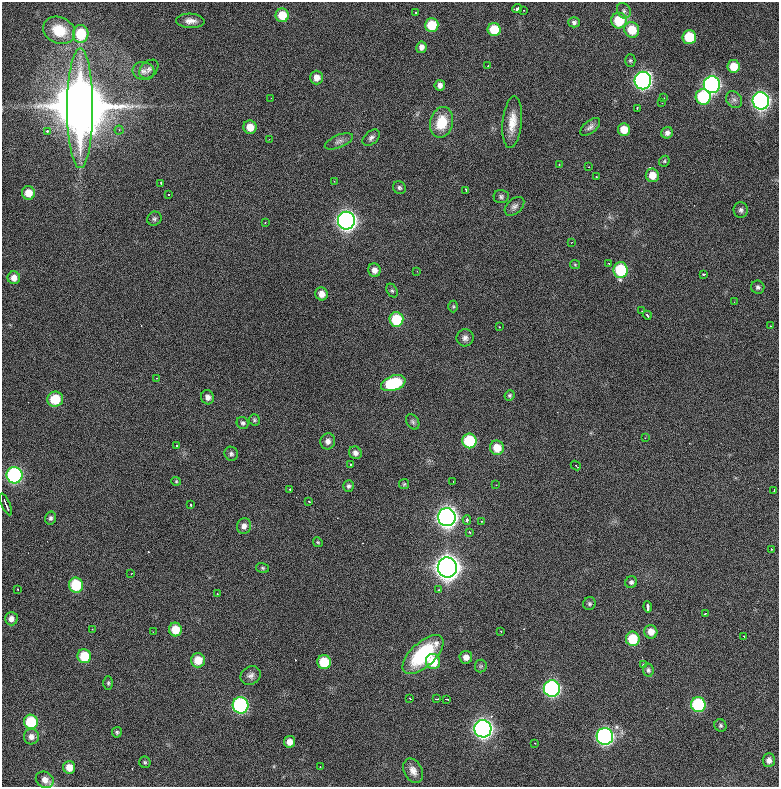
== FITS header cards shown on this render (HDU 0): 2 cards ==
NAXIS1  =                  777 / length of data axis 1
NAXIS2  =                  785 / length of data axis 2

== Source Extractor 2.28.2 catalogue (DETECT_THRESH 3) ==
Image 777 x 785 px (HDU 0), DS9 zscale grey, 1 PNG px = 1 image px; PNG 781 x 789 px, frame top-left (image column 1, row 785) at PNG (2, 2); each listed source drawn as its Kron ellipse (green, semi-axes under 4 px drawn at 4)
Background 1170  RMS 28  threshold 85.3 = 3 sigma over >= 5 px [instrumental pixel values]
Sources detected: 165; all 165 listed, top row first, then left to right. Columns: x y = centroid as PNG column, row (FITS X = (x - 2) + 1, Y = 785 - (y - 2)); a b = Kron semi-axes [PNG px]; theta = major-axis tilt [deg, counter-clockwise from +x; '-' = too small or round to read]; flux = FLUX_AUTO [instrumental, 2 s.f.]
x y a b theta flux
517 8 5 3 - 1.2e+04
524 10 2 2 - 1.3e+03
624 11 8 6 -60 5.2e+03
416 13 3 2 - 2.9e+03
282 15 7 6 - 4.1e+04
190 21 14 7 -2 1.3e+04
619 21 8 7 - 6.8e+04
574 22 5 5 - 4.9e+03
432 25 7 6 - 5.6e+04
59 30 16 13 -24 5.2e+04
494 30 6 6 - 5.4e+04
632 30 8 7 - 4.6e+04
81 34 9 7 85 7.2e+04
689 37 7 7 - 6.9e+04
421 47 6 5 - 8.8e+03
630 60 6 5 - 3.0e+03
488 65 3 2 - 3.6e+03
734 66 6 6 - 3.4e+04
149 69 11 7 44 7.4e+03
143 71 11 9 -14 9.9e+03
317 78 7 6 - 1.4e+04
643 80 9 8 - 6.8e+05
440 85 5 5 - 9.0e+03
712 85 8 8 - 5.6e+05
703 97 8 7 - 1.5e+05
271 98 2 2 - 1.0e+03
664 98 3 2 - 2.7e+03
734 100 9 7 -53 7.1e+03
761 101 8 8 - 7.2e+05
662 103 3 2 - 2.0e+03
80 108 60 13 90 2.4e+07
637 109 3 2 - 2.2e+03
441 122 15 11 77 5.4e+04
512 122 26 9 84 3.2e+04
250 127 7 6 - 2.4e+04
590 127 12 6 39 7.2e+03
119 130 4 4 - 2.8e+03
624 130 6 6 - 3.2e+04
47 131 3 3 - 4.9e+03
667 133 6 5 - 7.0e+03
371 138 10 6 40 6.4e+03
269 139 2 2 - 9.8e+02
339 141 15 6 23 8.5e+03
664 161 6 5 - 2.6e+03
559 164 2 2 - 8.9e+03
589 167 3 2 - 1.2e+03
652 175 7 6 - 2.3e+04
596 177 3 3 - 2.6e+03
334 181 2 2 - 9.5e+02
161 183 3 2 - 1.9e+03
399 188 7 6 - 4.4e+03
466 190 4 2 - 3.9e+03
28 193 7 6 - 2.6e+04
168 194 3 2 - 2.5e+03
501 197 7 6 - 4.8e+03
514 206 11 7 42 7.8e+03
741 210 8 7 - 5.8e+03
154 219 7 6 - 4.2e+03
346 221 9 8 - 1.1e+06
265 222 2 2 - 1.3e+03
571 243 3 2 - 9.9e+02
608 263 3 2 - 2.1e+03
575 265 5 4 - 2.1e+03
374 270 7 6 - 1.1e+04
621 270 8 7 - 1.2e+05
417 271 2 2 - 1.1e+03
704 274 4 2 - 3.1e+03
14 278 6 6 - 1.3e+04
758 287 7 6 - 5.0e+03
392 291 7 5 -61 3.4e+03
322 294 6 6 - 1.5e+04
734 302 2 2 - 1.4e+03
453 306 6 5 - 2.9e+03
642 311 3 2 - 1.6e+03
647 315 5 3 - 4.9e+03
396 319 7 7 - 7.9e+04
771 326 3 3 - 1.3e+03
500 327 2 2 - 1.3e+03
465 338 8 8 - 8.0e+03
156 378 2 2 - 1.1e+03
393 383 13 7 19 1.3e+05
510 395 5 5 - 3.5e+03
208 397 7 6 - 8.9e+03
55 399 8 7 - 5.3e+04
254 420 5 5 - 3.0e+03
413 422 8 6 -58 4.4e+03
243 423 6 5 - 4.0e+03
645 438 2 2 - 1.2e+03
328 441 8 7 - 1.1e+04
469 441 7 7 - 1.1e+05
177 446 3 2 - 5.9e+03
497 448 7 7 - 3.3e+04
355 453 6 6 - 7.4e+03
231 454 7 6 - 5.0e+03
351 464 3 2 - 1.5e+03
576 466 5 2 - 3.9e+03
14 475 8 8 - 3.8e+05
176 481 5 4 - 2.2e+03
453 481 3 2 - 1.9e+03
404 484 5 5 - 2.5e+03
496 485 2 2 - 8.8e+02
348 486 6 5 - 4.3e+03
290 489 4 3 - 1.4e+04
774 491 3 2 - 2.8e+03
309 501 3 2 - 2.2e+03
6 504 11 2 -68 5.8e+03
190 505 3 2 - 2.3e+03
447 517 9 8 - 1.3e+06
50 518 6 5 - 4.9e+03
467 520 5 4 - 6.9e+03
481 521 3 3 - 1.8e+03
244 526 8 7 - 9.8e+03
469 532 4 4 - 2.0e+03
318 542 5 4 - 2.2e+03
771 549 3 3 - 2.4e+03
447 567 10 9 - 2.2e+06
263 568 6 5 - 2.9e+03
131 574 3 2 - 1.7e+03
631 582 6 5 - 4.5e+03
76 585 7 7 - 9.2e+04
18 589 3 2 - 3.2e+03
439 590 3 2 - 5.5e+03
217 594 2 2 - 1.3e+03
589 604 6 6 - 4.4e+03
648 607 6 3 -81 8.1e+03
705 613 3 2 - 1.8e+03
11 619 6 6 - 1.0e+04
92 629 3 2 - 1.5e+03
175 630 7 6 - 3.7e+04
501 631 3 2 - 1.6e+03
153 632 3 2 - 1.6e+03
651 632 7 6 - 1.7e+04
743 636 2 2 - 1.6e+03
633 639 7 7 - 6.4e+04
423 655 25 12 43 1.6e+05
84 656 7 6 - 5.9e+04
466 657 6 6 - 1.3e+04
198 660 7 7 - 3.3e+04
433 661 7 7 - 4.5e+04
324 662 7 6 - 7.0e+04
644 665 3 3 - 8.6e+03
481 666 6 6 - 3.5e+03
648 670 7 5 -82 4.5e+03
251 676 10 9 - 8.8e+03
108 683 7 5 -90 3.2e+03
552 689 8 8 - 4.9e+05
410 699 3 2 - 1.2e+03
437 699 4 2 - 3.8e+03
447 699 3 2 - 1.7e+03
241 705 8 8 - 3.3e+05
698 705 7 7 - 1.7e+05
31 722 7 7 - 8.7e+04
720 725 6 5 - 3.5e+03
483 729 9 8 - 1.0e+06
117 732 5 5 - 3.2e+03
605 736 8 8 - 5.8e+05
31 737 8 7 - 1.0e+04
290 742 6 5 - 1.6e+04
535 743 2 2 - 1.1e+03
769 760 7 6 - 1.0e+04
145 762 6 5 - 3.3e+03
69 767 6 6 - 2.1e+04
320 767 3 2 - 1.9e+03
413 771 13 9 -63 1.4e+04
45 780 9 7 -33 1.3e+04